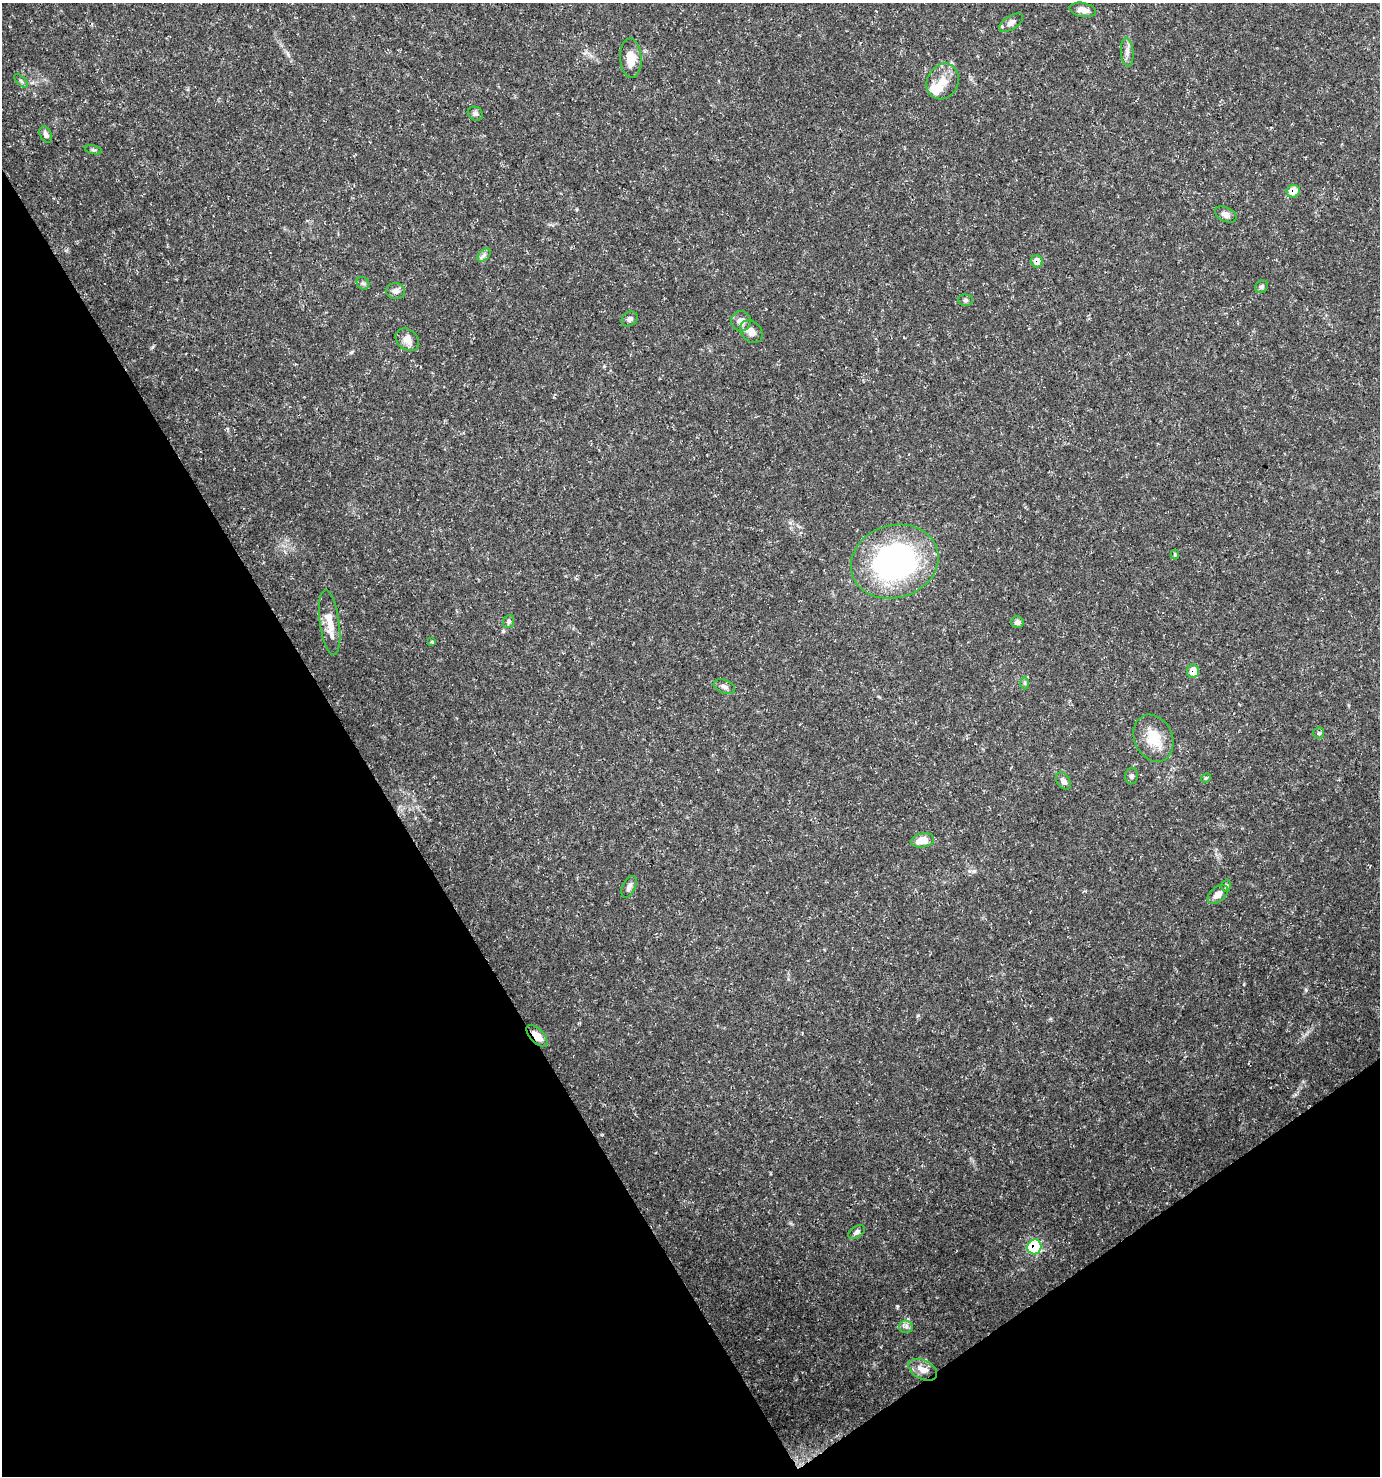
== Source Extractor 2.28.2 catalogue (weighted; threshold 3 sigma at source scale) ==
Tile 14 of 4 x 4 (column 2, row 4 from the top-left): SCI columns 1498-2875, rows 5-1478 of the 5813 x 5899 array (HDU 1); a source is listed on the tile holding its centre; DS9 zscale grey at full resolution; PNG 1382 x 1478 px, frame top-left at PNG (2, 3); each listed source drawn as its Kron ellipse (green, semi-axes under 4 px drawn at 4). Shown black and unused: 32% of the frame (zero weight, under 3 of 5 exposures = <1% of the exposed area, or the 3 px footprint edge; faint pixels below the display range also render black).
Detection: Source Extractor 2.28.2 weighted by HDU 2 'WHT'; one run over the whole footprint, this tile lists its part. Background 0.0272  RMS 0.0025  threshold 0.0114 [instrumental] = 3 sigma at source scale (4.5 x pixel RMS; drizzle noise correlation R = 1.50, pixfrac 1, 0.0396/0.0396 arcsec/px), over >= 5 px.
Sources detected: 46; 2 inside a brighter listed object's ellipse — not listed separately; the other 44 listed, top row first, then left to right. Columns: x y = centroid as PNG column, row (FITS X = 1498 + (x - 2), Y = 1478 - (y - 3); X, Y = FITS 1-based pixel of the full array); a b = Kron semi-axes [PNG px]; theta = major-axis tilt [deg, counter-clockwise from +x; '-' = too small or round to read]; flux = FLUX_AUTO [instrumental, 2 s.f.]
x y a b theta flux
1083 10 13 7 -10 1.9
1011 23 13 6 34 1.4
1127 52 14 6 -86 1.3
631 58 19 10 -87 3.9
21 81 9 3 -45 0.4
943 81 18 15 63 4.2
475 114 8 6 -28 0.73
46 135 9 5 -63 1
93 150 8 3 -13 0.41
1293 191 6 6 - 4
1226 215 12 7 -27 1.5
484 255 8 5 46 0.71
1037 261 6 6 - 2.8
363 283 7 5 -42 0.5
1262 287 7 6 - 0.61
396 291 9 8 - 1.2
966 300 7 5 -1 0.52
629 319 9 6 37 0.84
741 321 10 10 - 2
751 331 13 9 -44 2.1
407 340 13 10 -44 2.4
1175 555 5 4 - 0.3
895 562 44 36 18 60
509 621 7 5 68 0.6
1017 622 6 6 - 0.93
330 623 32 9 -82 3.9
432 642 4 3 - 0.31
1193 671 6 6 - 4.1
1025 683 6 4 -89 0.38
724 687 11 6 -23 1.1
1319 733 6 5 - 0.4
1153 738 24 19 -64 6.6
1131 776 8 6 80 0.63
1206 778 5 4 - 0.33
1063 781 9 6 -57 1.2
923 840 11 7 10 3.7
1226 886 6 4 73 0.41
629 887 12 6 64 1
1218 894 12 7 40 2
537 1036 13 6 -47 2.9
857 1232 9 5 33 0.85
1034 1247 7 7 - 19
906 1327 7 6 - 0.83
923 1370 15 9 -27 2.7
Overlapping masked pixels (flux is a lower limit): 5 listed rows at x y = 1293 191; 1037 261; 1193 671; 537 1036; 1034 1247
Unlisted compact peaks at least as high as the median listed source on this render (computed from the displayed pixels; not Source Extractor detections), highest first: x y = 897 1306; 1306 990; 974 871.